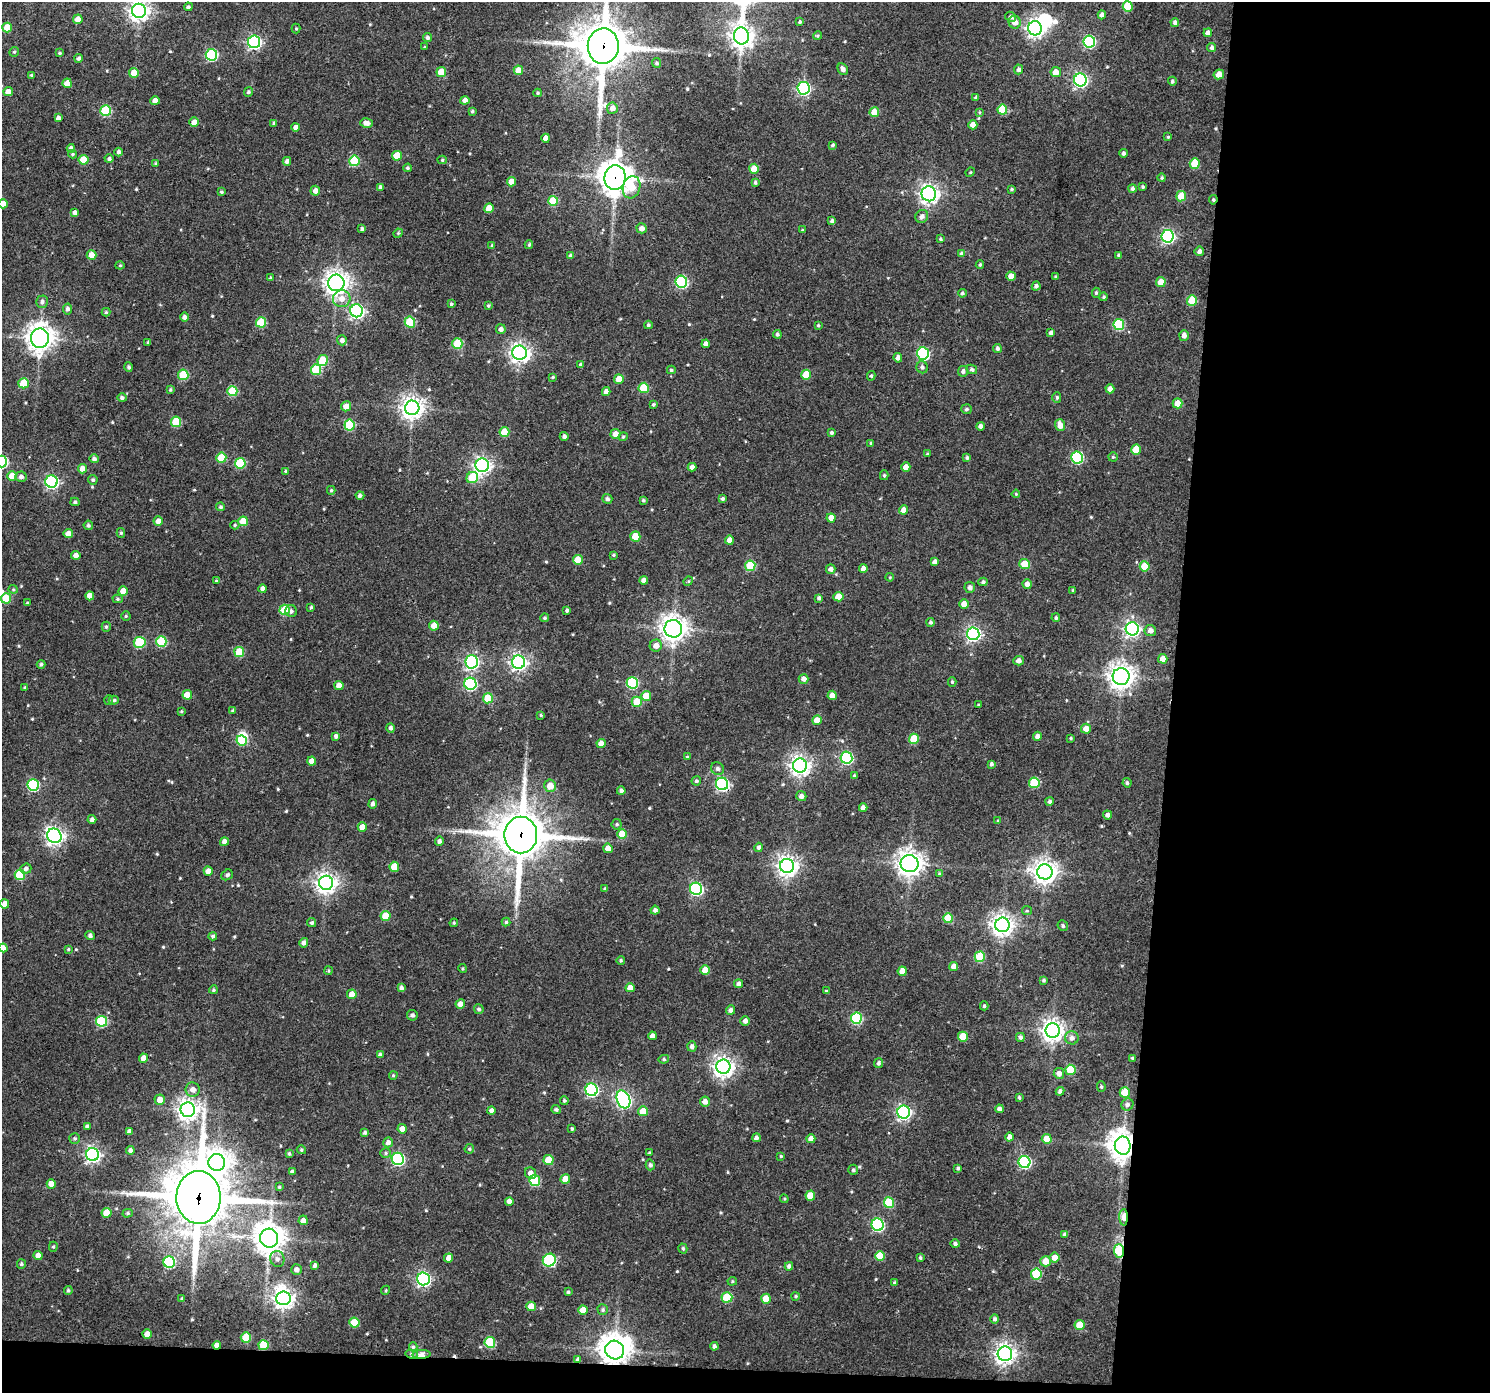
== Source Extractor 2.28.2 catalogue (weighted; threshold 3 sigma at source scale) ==
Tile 9 of 3 x 3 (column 3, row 3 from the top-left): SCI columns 2977-4464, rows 110-1500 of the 4472 x 4494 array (HDU 1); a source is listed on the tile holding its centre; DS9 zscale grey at full resolution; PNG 1492 x 1395 px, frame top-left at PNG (2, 2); each listed source drawn as its Kron ellipse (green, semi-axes under 4 px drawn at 4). Shown black and unused: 23% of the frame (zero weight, under 3 of 4 exposures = <1% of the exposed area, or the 3 px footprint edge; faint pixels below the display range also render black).
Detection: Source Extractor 2.28.2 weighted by HDU 2 'WHT'; one run over the whole footprint, this tile lists its part. Background 0.08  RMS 0.0069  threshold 0.0309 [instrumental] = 3 sigma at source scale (4.5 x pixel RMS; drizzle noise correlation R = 1.50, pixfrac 1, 0.05/0.05 arcsec/px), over >= 5 px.
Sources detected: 554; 4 inside a brighter object's white glare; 1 cosmic-ray / hot-pixel residue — neither listed nor drawn; of the other 549, all 500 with FLUX_AUTO >= 0.748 (the completeness limit of this list) listed and drawn (49 fainter detections not listed), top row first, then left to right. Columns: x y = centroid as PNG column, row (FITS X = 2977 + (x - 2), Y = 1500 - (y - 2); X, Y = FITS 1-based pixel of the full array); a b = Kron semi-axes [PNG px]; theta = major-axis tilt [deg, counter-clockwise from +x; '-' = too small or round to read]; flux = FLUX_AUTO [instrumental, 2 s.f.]
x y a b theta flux
1128 6 5 5 - 28
188 7 4 4 - 1.5
139 11 7 7 - 380
1102 15 4 4 - 2.7
1010 17 5 5 - 1.8
78 19 5 4 - 4.7
800 22 4 3 - 1.1
1015 22 6 6 - 5.2
1175 23 4 4 - 2.3
7 28 5 5 - 13
296 28 5 4 - 0.8
1035 28 7 7 - 280
1208 33 4 4 - 2.7
741 36 8 7 - 490
818 36 4 4 - 0.98
427 38 4 4 - 1.7
1089 41 6 6 - 83
254 42 6 6 - 160
603 46 18 15 89 3100
425 47 3 2 - 0.75
1212 48 4 4 - 2
14 52 5 4 - 1.2
59 53 4 3 - 0.93
211 55 6 5 - 67
79 58 4 4 - 1.8
657 63 5 4 - 1.5
843 69 6 4 -61 3
1019 69 5 4 - 2.2
518 70 5 5 - 10
441 72 5 5 - 14
1056 72 5 5 - 6.3
134 73 5 4 - 8.7
1219 74 5 4 - 8.1
32 75 4 3 - 1
1080 80 6 6 - 160
1172 81 4 4 - 1.2
67 83 5 4 - 9.1
803 88 6 6 - 120
8 92 4 4 - 7.1
248 92 5 4 - 1.4
538 93 4 4 - 0.95
976 98 4 4 - 1.7
465 100 4 4 - 3.4
155 101 4 4 - 6
612 108 5 5 - 3.8
1002 110 5 5 - 20
106 111 5 5 - 46
472 111 3 3 - 1.1
874 112 5 5 - 12
979 112 4 4 - 0.8
58 118 4 4 - 2.4
194 122 5 4 - 4.8
274 123 4 4 - 1.3
367 123 6 4 -15 4.3
973 125 4 4 - 5
295 127 4 4 - 3.1
1168 137 3 3 - 0.83
546 138 4 4 - 4.6
832 145 4 3 - 1.2
71 148 4 4 - 3.2
119 152 4 4 - 1.8
1123 153 4 4 - 1.8
73 154 4 4 - 1.1
397 156 5 5 - 16
109 159 4 4 - 1.5
83 160 5 5 - 16
442 160 4 4 - 0.97
287 161 4 4 - 2.3
354 161 5 5 - 34
156 164 4 4 - 1.4
1195 164 5 5 - 23
407 168 4 4 - 1.4
754 169 5 4 - 14
970 172 5 4 - 0.8
615 178 12 10 84 960
1162 178 4 4 - 0.92
511 182 4 4 - 7.9
755 182 4 4 - 1.3
380 187 4 3 - 1.6
631 187 11 8 73 17
1143 187 3 3 - 0.95
1011 189 4 3 - 1
1132 189 4 4 - 1.7
315 191 5 4 - 4.1
221 192 4 4 - 1.1
929 194 7 7 - 300
1181 196 5 4 - 13
1213 200 4 3 - 1.1
553 201 5 5 - 28
3 204 4 4 - 5.5
489 208 5 4 - 10
75 212 4 4 - 2.4
922 216 7 6 - 2.8
832 221 4 4 - 2.2
642 228 5 5 - 3.9
362 229 4 3 - 1.4
802 230 4 4 - 0.82
398 233 5 4 - 0.83
1168 236 6 6 - 130
940 239 3 3 - 0.99
492 245 4 3 - 0.87
529 245 4 3 - 0.86
1199 251 5 4 - 2.3
961 254 4 4 - 1.8
92 255 5 4 - 8.5
1118 255 3 3 - 0.78
571 256 4 4 - 2.5
120 265 4 4 - 0.84
980 265 4 3 - 0.95
1011 276 4 4 - 5.6
1056 277 3 3 - 1.1
271 278 4 3 - 1.3
681 281 6 6 - 85
1161 282 5 5 - 8.2
336 283 8 8 - 480
1036 286 4 4 - 1.8
962 293 4 4 - 1.3
1096 293 5 4 - 1.1
1104 297 4 4 - 0.97
342 299 9 8 - 5.7
1192 300 5 5 - 22
42 302 6 5 - 2.3
451 304 4 4 - 1.1
488 306 3 3 - 0.94
67 309 5 4 - 2.4
356 311 6 6 - 180
106 312 4 4 - 0.97
184 317 4 4 - 2.5
261 322 5 5 - 27
410 322 6 5 - 31
1119 324 5 5 - 46
648 325 4 4 - 1.4
818 325 4 3 - 0.85
501 329 5 4 - 2.7
1051 333 4 4 - 2.7
777 334 4 4 - 1.4
1184 335 5 5 - 3.4
40 338 9 9 - 650
342 340 5 5 - 2.8
148 342 3 3 - 0.81
457 344 5 5 - 31
706 344 4 4 - 3.4
997 348 4 4 - 1.6
520 353 7 7 - 360
923 353 6 6 - 87
898 358 5 4 - 3.3
323 361 5 5 - 24
581 365 4 4 - 1.8
129 367 4 4 - 1.6
922 367 6 5 - 1.8
972 369 5 4 - 1.6
316 370 5 5 - 32
671 370 4 4 - 1.2
963 371 5 5 - 2.1
183 375 5 5 - 34
806 375 5 5 - 17
871 376 5 4 - 1.1
553 377 4 3 - 0.88
619 379 5 4 - 9.5
24 383 5 5 - 20
644 388 5 5 - 23
1110 389 4 4 - 3.5
170 390 4 4 - 1.1
232 391 5 5 - 29
606 392 4 4 - 3.4
1057 397 5 4 - 1.1
122 398 4 4 - 1.7
1178 403 5 5 - 11
653 404 4 4 - 1.1
346 406 5 5 - 5.8
412 408 7 7 - 510
966 409 5 5 - 1.5
176 422 5 5 - 31
349 425 5 5 - 39
1060 425 6 5 - 6.2
980 426 4 4 - 2.4
504 432 5 5 - 20
831 433 4 3 - 1.5
615 434 5 5 - 5.8
564 436 4 4 - 2
623 437 5 4 - 0.87
871 443 4 3 - 0.99
1136 450 5 5 - 13
927 454 3 3 - 0.77
1113 457 4 4 - 0.87
221 458 5 5 - 20
967 458 4 4 - 1.5
1077 458 6 6 - 68
94 459 5 4 - 2
2 462 6 5 - 69
240 463 5 5 - 36
482 465 6 6 - 260
692 467 4 4 - 2.4
906 467 4 4 - 5.9
82 469 4 4 - 6.5
285 471 4 3 - 0.93
884 475 5 4 - 0.95
12 476 5 5 - 9.7
21 477 5 5 - 2.5
472 478 6 5 - 26
93 480 5 4 - 1.2
51 481 6 6 - 140
331 490 4 4 - 0.95
1016 494 4 3 - 0.78
360 495 4 4 - 1.8
607 499 5 4 - 1.8
722 499 4 3 - 1.3
643 500 4 4 - 1.2
75 502 4 4 - 1.6
221 507 4 4 - 1.4
903 510 4 4 - 4.9
831 518 4 4 - 6.3
158 521 5 4 - 4.7
243 521 5 5 - 13
88 525 5 4 - 1.4
235 525 4 4 - 0.99
121 533 5 4 - 1.2
68 534 4 4 - 6.6
635 536 5 5 - 16
729 540 4 4 - 5.1
76 555 4 4 - 3.5
613 555 4 3 - 1.1
578 560 5 5 - 15
935 562 4 4 - 2.5
1024 564 5 5 - 13
750 566 5 5 - 31
1145 566 5 5 - 17
831 569 5 5 - 2.5
863 569 4 4 - 3.9
890 577 4 4 - 0.77
644 580 4 4 - 3.5
216 581 3 3 - 0.75
688 581 5 4 - 0.76
983 582 4 4 - 1.4
1027 584 4 4 - 3.6
970 587 5 5 - 2.3
13 589 4 4 - 0.83
263 589 4 4 - 2.6
1073 590 3 3 - 1
123 591 4 4 - 6.7
90 596 4 4 - 5.5
838 597 5 5 - 9.3
6 598 5 5 - 24
819 598 4 3 - 1.8
118 599 5 4 - 1.1
27 603 4 3 - 0.75
964 604 5 4 - 6.3
311 607 4 3 - 1.2
285 610 5 5 - 28
567 610 3 3 - 1.4
291 611 6 6 - 1.8
126 616 4 4 - 1
545 618 4 4 - 1.2
1056 618 4 4 - 1.1
931 622 4 4 - 1.5
434 626 5 4 - 6.6
106 627 5 4 - 1.1
673 629 9 9 - 600
1132 629 6 6 - 180
1150 631 6 5 - 3.2
973 634 6 6 - 190
161 641 5 5 - 36
140 642 6 5 - 42
656 646 6 6 - 5.1
239 652 5 5 - 21
1163 659 5 4 - 5.4
1019 661 5 5 - 2.9
472 662 6 6 - 140
518 662 6 6 - 230
41 664 4 4 - 1.5
1121 676 8 8 - 550
804 679 5 5 - 3.7
952 682 5 4 - 0.94
632 683 5 5 - 55
470 684 6 6 - 77
339 685 4 4 - 6.1
25 687 4 4 - 1.1
187 695 5 4 - 11
832 695 4 4 - 7.3
646 696 5 5 - 15
488 698 5 5 - 22
109 700 5 4 - 0.89
114 700 5 4 - 1.2
637 702 5 5 - 16
979 705 3 2 - 0.77
181 711 4 3 - 0.85
233 711 4 4 - 1.3
541 715 4 3 - 0.86
817 720 5 4 - 7.1
391 728 5 4 - 2
1086 729 5 5 - 6
336 736 4 4 - 2.1
1037 736 4 4 - 2.9
1071 738 4 3 - 0.87
914 739 5 5 - 20
242 740 5 5 - 32
601 743 4 4 - 7
687 756 4 3 - 0.78
846 758 6 6 - 83
312 761 4 4 - 4.8
991 764 4 3 - 1.6
800 765 7 7 - 380
717 769 7 6 - 2
855 776 4 4 - 1.4
696 781 5 4 - 1.5
1034 783 5 5 - 36
1127 783 4 4 - 1.4
722 784 6 6 - 120
33 785 6 5 - 61
550 786 6 6 - 8.2
621 791 4 4 - 2
801 796 5 5 - 2.7
1049 802 4 4 - 1.8
373 804 5 4 - 2.2
863 808 4 4 - 3
1108 815 4 4 - 2.6
92 819 4 4 - 2.3
998 821 3 3 - 0.99
617 824 5 5 - 1.2
362 827 5 4 - 6.9
622 834 5 5 - 17
521 835 18 16 89 2700
54 836 8 7 - 280
439 841 5 4 - 2.2
224 842 4 4 - 3.5
759 847 4 4 - 1.9
608 848 5 4 - 5.5
909 864 9 8 - 600
787 866 7 7 - 410
394 867 5 5 - 14
26 869 5 5 - 2
208 871 4 4 - 6.3
1045 872 8 7 - 570
939 873 4 3 - 0.82
20 875 5 5 - 33
227 875 6 5 - 1.4
326 883 7 7 - 420
605 889 3 3 - 1.3
696 889 6 6 - 100
5 904 4 4 - 5.4
655 910 4 4 - 2.1
1027 911 5 4 - 0.85
386 916 5 5 - 14
948 918 5 5 - 20
506 922 4 4 - 1.1
312 923 5 4 - 1.5
454 923 4 4 - 0.86
1002 925 7 7 - 470
1063 926 5 5 - 1.3
90 935 4 4 - 2.1
213 936 4 4 - 1.7
304 943 5 4 - 2.9
3 948 4 4 - 5.8
68 949 4 3 - 0.88
980 957 5 5 - 31
621 960 4 3 - 0.81
954 967 4 4 - 4.1
463 968 5 4 - 0.83
705 970 4 4 - 7.5
328 971 4 4 - 1.1
902 971 4 4 - 6.4
1044 980 4 4 - 1.2
739 984 4 4 - 2.6
401 988 4 4 - 2.1
630 988 4 4 - 6.2
213 990 4 4 - 1.2
826 991 3 3 - 0.8
352 994 5 5 - 7.3
460 1004 4 4 - 4.8
984 1006 4 4 - 1.1
479 1009 5 4 - 1.5
730 1010 5 4 - 2.5
412 1015 5 5 - 1.8
856 1018 5 5 - 56
101 1021 5 5 - 46
745 1021 5 4 - 3
1053 1031 7 7 - 500
652 1036 4 4 - 3.7
963 1037 5 5 - 17
1020 1037 4 4 - 1.8
1072 1038 7 6 - 3.3
692 1046 5 4 - 2.3
380 1055 4 4 - 2.1
144 1058 4 4 - 6
1133 1058 3 3 - 1.2
664 1059 5 4 - 1.2
878 1063 5 4 - 1.8
723 1067 7 7 - 440
1070 1070 5 5 - 26
1059 1073 5 5 - 3.9
393 1075 4 3 - 0.94
1101 1087 5 4 - 1
193 1090 7 7 - 4.2
591 1090 6 6 - 110
1060 1091 4 4 - 1.8
1125 1092 5 5 - 13
1019 1097 3 3 - 0.95
623 1099 9 6 -67 170
160 1100 5 5 - 6.8
564 1101 4 4 - 1.1
705 1101 5 5 - 4.2
1127 1104 6 5 - 1.9
556 1109 5 4 - 1.4
999 1109 4 4 - 2.4
188 1110 7 7 - 460
491 1111 4 4 - 2.9
643 1111 5 5 - 14
904 1112 6 6 - 190
87 1126 4 4 - 1.7
402 1129 4 4 - 5.1
572 1129 4 3 - 1.1
129 1131 4 4 - 2.4
365 1132 4 4 - 1.6
1010 1137 4 4 - 3.5
756 1138 4 4 - 2.4
75 1139 5 5 - 1.2
811 1139 4 4 - 5.1
1047 1139 5 5 - 10
388 1142 5 5 - 2.8
1123 1146 9 8 - 880
469 1149 5 4 - 1
130 1150 4 4 - 2.2
301 1150 5 4 - 1
386 1153 5 5 - 1.2
649 1153 3 3 - 0.92
92 1154 6 6 - 210
289 1154 3 3 - 0.96
781 1156 4 4 - 0.83
398 1159 6 6 - 88
549 1160 5 5 - 16
217 1162 8 8 - 560
1024 1162 6 6 - 98
650 1165 5 4 - 1.8
958 1168 4 3 - 1.2
853 1170 5 5 - 1.4
292 1172 4 3 - 2
530 1173 6 5 - 4
565 1179 5 5 - 10
535 1181 5 5 - 37
51 1184 4 4 - 5.7
279 1187 4 4 - 0.94
810 1196 5 5 - 12
198 1197 26 22 90 3600
784 1199 4 4 - 0.88
509 1201 4 4 - 4
889 1203 5 5 - 30
106 1213 5 5 - 11
128 1213 5 4 - 1.2
1124 1217 8 3 -88 14
303 1220 5 4 - 3.7
878 1225 6 6 - 97
1065 1235 4 4 - 1.9
269 1238 9 9 - 960
955 1244 4 4 - 1.7
53 1247 5 4 - 0.95
683 1248 5 4 - 1.3
1119 1251 6 5 - 24
38 1255 4 4 - 3.9
880 1256 5 5 - 19
1055 1257 5 5 - 6.4
449 1258 4 4 - 6.3
920 1258 4 3 - 1.1
277 1259 8 7 - 3.1
549 1260 7 6 - 63
1046 1261 5 5 - 8.8
169 1262 6 5 - 53
21 1264 5 4 - 1.2
315 1265 4 4 - 1.8
789 1266 4 4 - 2
297 1270 5 5 - 2.5
1036 1274 5 5 - 35
423 1279 6 6 - 160
732 1281 5 4 - 0.88
894 1283 4 3 - 1.1
68 1290 4 4 - 1.1
386 1290 5 3 - 0.77
568 1292 3 3 - 1
796 1296 4 4 - 1
727 1297 5 5 - 26
284 1298 7 6 - 350
182 1299 3 3 - 1.4
766 1299 5 5 - 15
531 1306 5 4 - 8.8
583 1310 5 4 - 9.4
603 1310 5 5 - 1.4
995 1319 5 4 - 1.8
354 1323 5 5 - 22
1080 1325 5 5 - 19
147 1334 4 4 - 6.1
246 1337 5 5 - 20
490 1342 5 5 - 39
217 1345 4 4 - 4.5
264 1345 5 5 - 26
714 1346 4 4 - 2.1
413 1347 4 4 - 1.1
615 1350 10 9 - 820
412 1354 6 4 -12 1.7
422 1354 9 4 3 6.2
1005 1354 7 7 - 420
578 1360 4 3 - 1.9
Overlapping masked pixels (flux is a lower limit): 16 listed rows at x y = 603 46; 615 178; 1213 200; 722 784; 521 835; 1123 1146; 198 1197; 1124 1217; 269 1238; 1119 1251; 217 1345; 264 1345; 615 1350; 412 1354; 422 1354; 578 1360
Isophote crosses this tile's border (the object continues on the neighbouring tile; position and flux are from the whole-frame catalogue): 6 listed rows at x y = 1128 6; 139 11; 603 46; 3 204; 2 462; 3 948